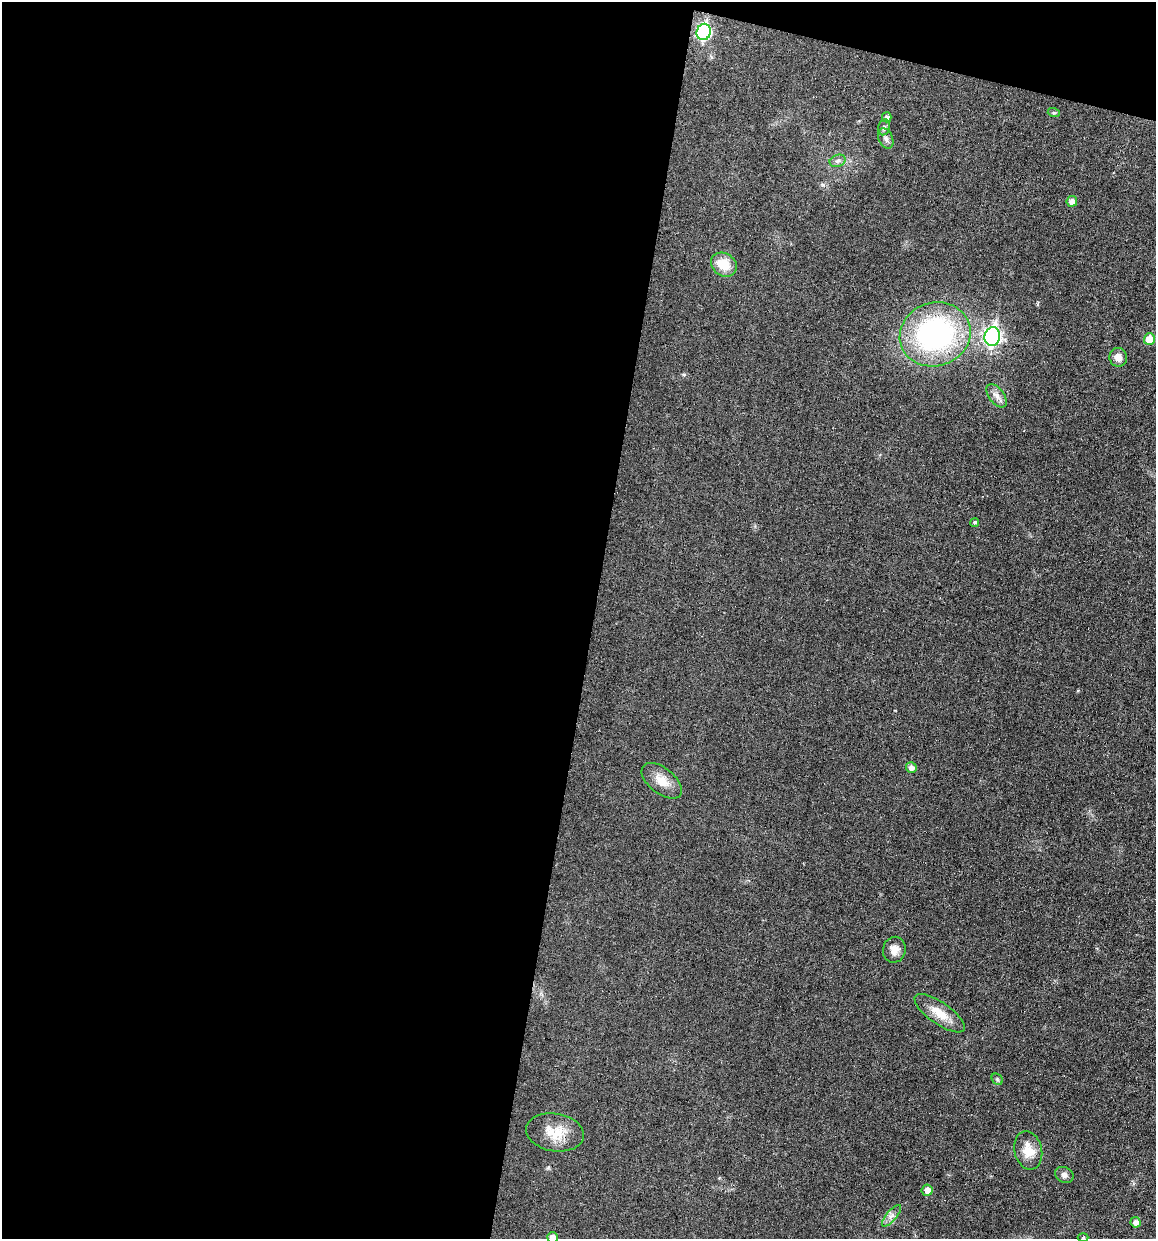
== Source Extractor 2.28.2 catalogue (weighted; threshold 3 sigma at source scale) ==
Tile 1 of 4 x 4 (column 1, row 1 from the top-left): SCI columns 117-1270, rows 3714-4950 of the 4970 x 4950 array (HDU 1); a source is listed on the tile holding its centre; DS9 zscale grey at full resolution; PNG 1158 x 1241 px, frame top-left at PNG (2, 2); each listed source drawn as its Kron ellipse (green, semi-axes under 4 px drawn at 4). Shown black and unused: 53% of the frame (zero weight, under 3 of 6 exposures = <1% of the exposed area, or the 3 px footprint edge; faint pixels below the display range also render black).
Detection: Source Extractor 2.28.2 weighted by HDU 2 'WHT'; one run over the whole footprint, this tile lists its part. Background 0.0336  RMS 0.004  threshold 0.0165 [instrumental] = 3 sigma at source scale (4.09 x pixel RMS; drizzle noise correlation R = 1.36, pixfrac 0.8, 0.05/0.05 arcsec/px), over >= 5 px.
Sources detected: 27; all 27 listed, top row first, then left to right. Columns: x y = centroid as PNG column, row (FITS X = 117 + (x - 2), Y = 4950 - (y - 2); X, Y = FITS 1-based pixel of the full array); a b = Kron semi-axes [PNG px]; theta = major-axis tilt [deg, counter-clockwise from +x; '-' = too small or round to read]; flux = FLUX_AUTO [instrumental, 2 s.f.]
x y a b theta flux
704 32 8 7 - 61
1054 113 6 4 -18 0.51
887 117 5 5 - 1.4
884 127 8 5 74 1
886 139 11 7 -66 1.6
838 161 8 6 21 1.2
1072 201 5 5 - 2.3
724 265 14 11 -35 7.4
935 334 36 31 20 79
992 337 9 7 78 100
1149 339 6 5 - 5.6
1118 357 9 8 - 2.9
997 396 13 7 -52 2.3
975 522 4 4 - 0.59
911 768 5 5 - 1.8
662 781 24 13 -38 5.4
894 950 13 11 78 3
940 1013 30 11 -35 6.6
997 1079 6 5 - 0.61
555 1132 29 19 -9 8.9
1028 1150 19 13 -77 6
1064 1175 10 7 -30 1.5
927 1190 5 5 - 3
891 1216 13 5 49 1.7
1136 1222 5 5 - 1.8
552 1237 5 5 - 2.3
1083 1237 5 3 - 0.35
Isophote crosses this tile's border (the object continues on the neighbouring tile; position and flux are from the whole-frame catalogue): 1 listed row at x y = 552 1237